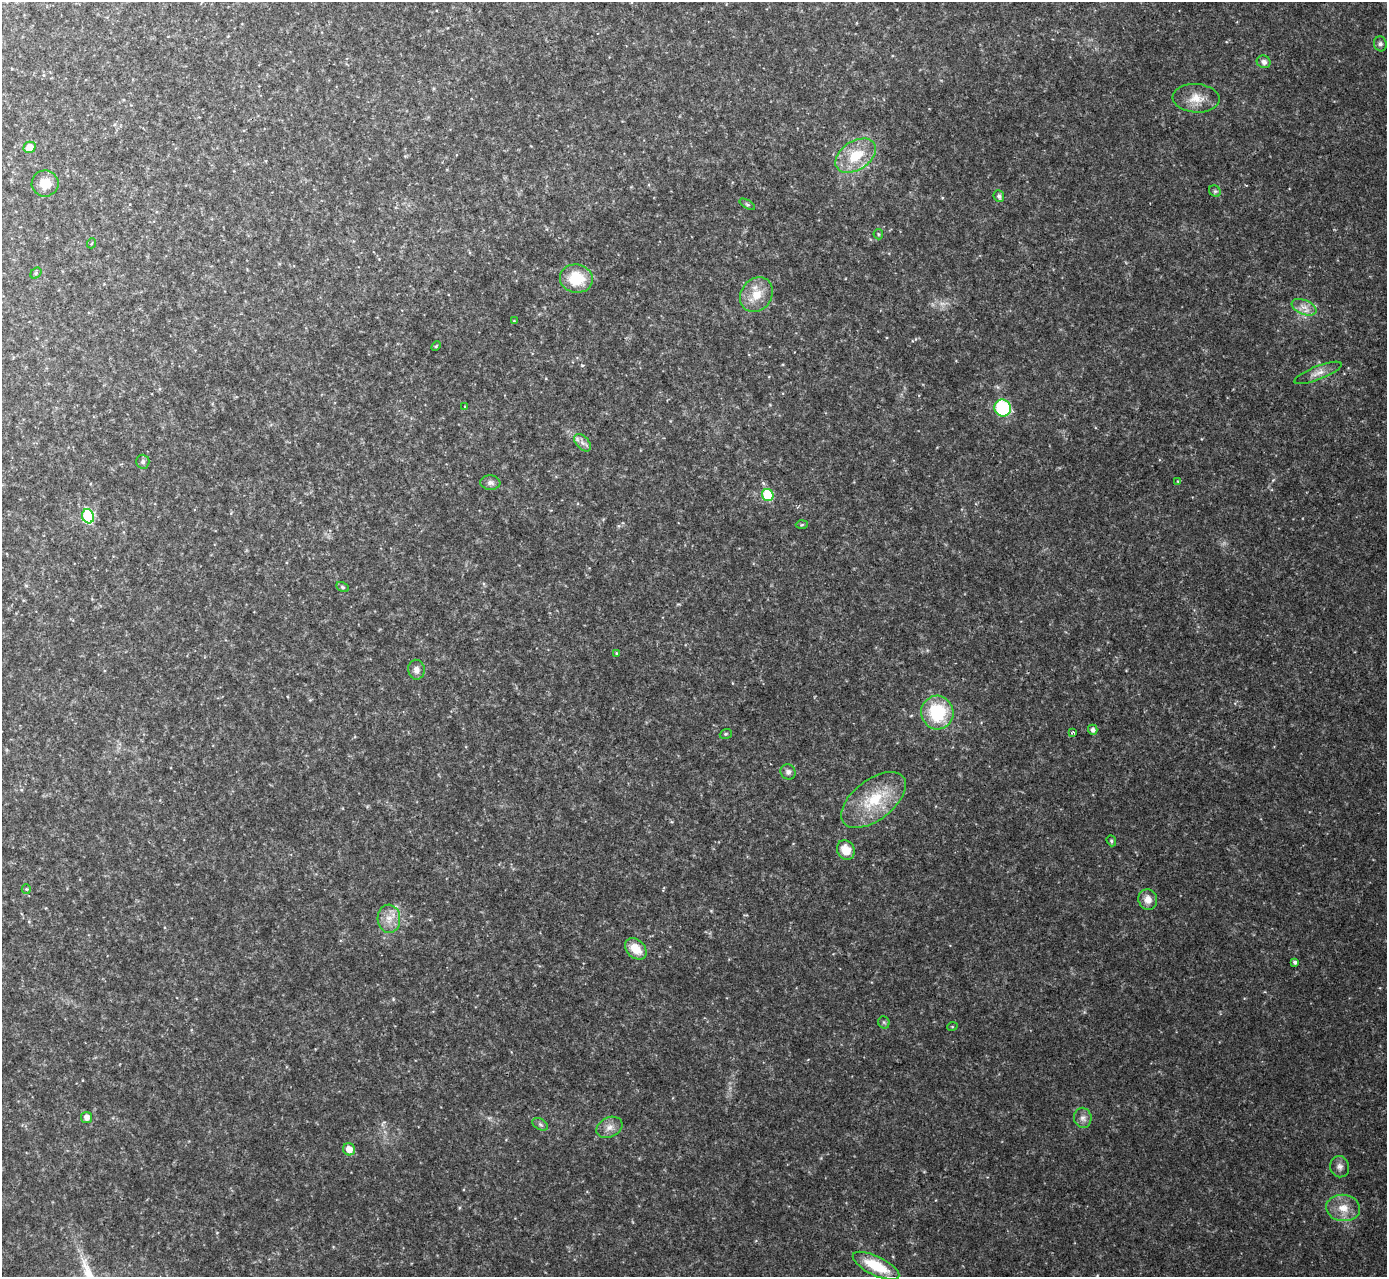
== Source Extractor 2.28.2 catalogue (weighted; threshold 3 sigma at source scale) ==
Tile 10 of 4 x 4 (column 2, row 3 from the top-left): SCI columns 1386-2770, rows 1426-2700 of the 5544 x 5529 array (HDU 1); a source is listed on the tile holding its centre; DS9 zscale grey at full resolution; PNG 1389 x 1279 px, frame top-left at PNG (2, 2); each listed source drawn as its Kron ellipse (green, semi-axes under 4 px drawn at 4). Shown black and unused: <1% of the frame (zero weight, under 2 of 3 exposures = <1% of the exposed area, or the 3 px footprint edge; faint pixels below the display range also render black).
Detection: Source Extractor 2.28.2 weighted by HDU 2 'WHT'; one run over the whole footprint, this tile lists its part. Background 0.0829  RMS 0.0087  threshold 0.0391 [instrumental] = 3 sigma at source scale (4.5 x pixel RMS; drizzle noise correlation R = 1.50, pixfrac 1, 0.05/0.05 arcsec/px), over >= 5 px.
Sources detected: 54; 1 too faint to see at this stretch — neither listed nor drawn; the other 53 listed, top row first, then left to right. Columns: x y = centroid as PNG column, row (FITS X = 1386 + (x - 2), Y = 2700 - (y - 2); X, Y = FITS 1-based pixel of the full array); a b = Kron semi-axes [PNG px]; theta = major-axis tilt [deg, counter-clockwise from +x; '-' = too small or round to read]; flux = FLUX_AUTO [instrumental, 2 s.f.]
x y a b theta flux
1380 44 7 6 - 2.8
1264 62 7 6 - 3.6
1196 98 23 14 -4 15
29 147 6 5 - 12
856 156 22 14 33 29
45 183 13 13 - 14
1215 191 6 5 - 1.5
999 196 6 5 - 2.6
747 204 9 4 -30 1.5
878 234 5 5 - 1.2
92 243 5 3 - 0.71
36 273 6 5 - 1.5
576 279 16 14 -10 31
756 295 18 15 54 16
1304 307 13 7 -23 6.3
514 321 4 4 - 0.77
436 346 5 3 - 1
1318 373 25 6 22 7.2
465 407 4 3 - 0.58
1003 408 9 8 - 69
583 443 10 6 -49 4.1
143 462 7 6 - 2.5
1178 481 4 3 - 0.74
490 483 10 7 -3 3.4
768 495 6 5 - 45
88 516 7 6 - 61
802 525 6 4 2 1.1
342 587 7 4 -27 1.5
616 653 4 3 - 0.85
416 670 10 8 -85 4.8
937 713 17 16 - 50
1093 730 5 4 - 3.2
1073 732 3 3 - 1.3
726 734 6 4 20 1.3
788 772 8 7 - 3.3
873 800 38 20 37 42
1111 841 6 4 -70 1.3
846 850 10 8 -62 15
26 889 5 4 - 1.1
1148 900 10 9 - 8.1
389 919 14 11 -87 10
636 949 12 9 -44 15
1295 962 4 4 - 2.5
884 1022 6 5 - 1.4
952 1027 5 3 - 0.78
86 1117 5 5 - 5.5
1083 1118 10 8 -79 4.7
540 1124 8 5 -30 2
609 1127 13 10 27 6.9
349 1149 6 6 - 9.3
1340 1167 10 9 - 4.4
1343 1208 17 13 -8 13
876 1266 25 9 -26 32